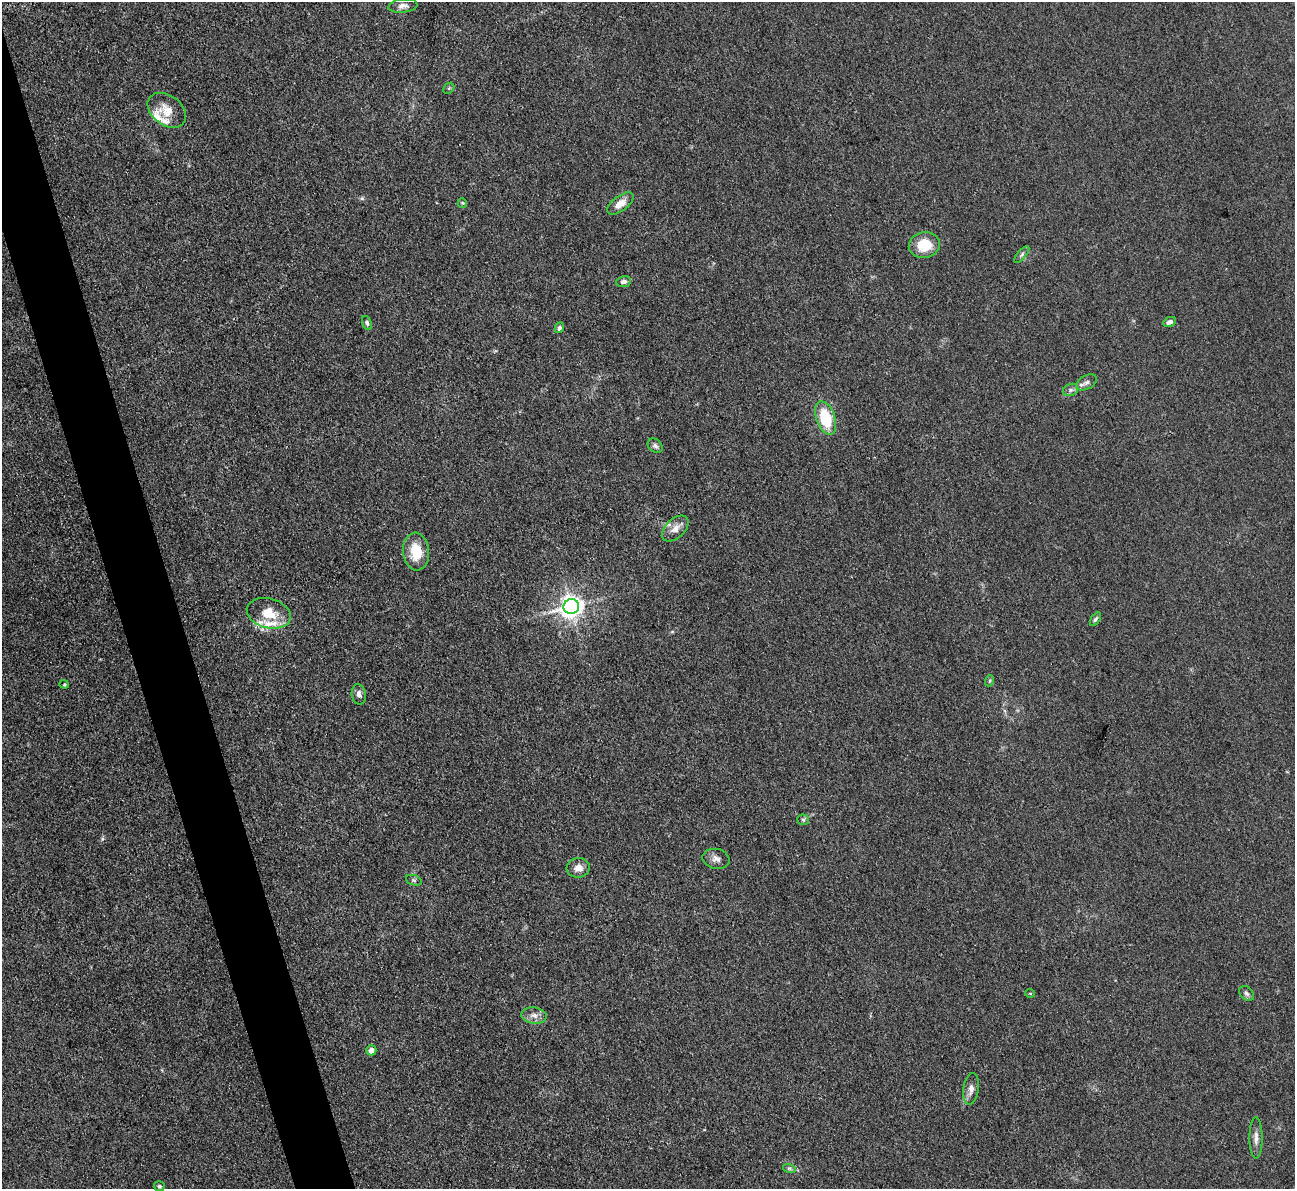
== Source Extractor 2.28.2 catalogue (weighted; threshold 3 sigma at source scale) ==
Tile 11 of 4 x 4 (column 3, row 3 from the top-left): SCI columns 2588-3880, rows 1454-2640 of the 5174 x 5158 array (HDU 1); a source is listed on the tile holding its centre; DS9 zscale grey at full resolution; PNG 1297 x 1191 px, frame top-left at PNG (2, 2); each listed source drawn as its Kron ellipse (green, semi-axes under 4 px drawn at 4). Shown black and unused: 4% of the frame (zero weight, under 3 of 4 exposures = <1% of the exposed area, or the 3 px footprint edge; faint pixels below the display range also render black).
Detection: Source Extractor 2.28.2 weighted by HDU 2 'WHT'; one run over the whole footprint, this tile lists its part. Background 0.0504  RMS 0.0051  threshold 0.0229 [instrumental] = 3 sigma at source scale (4.5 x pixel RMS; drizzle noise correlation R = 1.50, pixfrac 1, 0.05/0.05 arcsec/px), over >= 5 px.
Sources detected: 40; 5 inside a brighter listed object's ellipse — not listed separately; the other 35 listed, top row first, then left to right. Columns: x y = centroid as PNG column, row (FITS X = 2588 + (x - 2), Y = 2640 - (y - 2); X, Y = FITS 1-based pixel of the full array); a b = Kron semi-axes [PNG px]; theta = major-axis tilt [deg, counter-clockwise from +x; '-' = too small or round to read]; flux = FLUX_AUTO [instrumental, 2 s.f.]
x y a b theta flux
403 6 14 6 6 2.7
449 88 6 4 44 0.81
167 110 21 15 -37 7.9
462 203 5 4 - 0.58
620 203 15 7 37 5.6
924 245 15 13 12 13
1022 254 10 4 50 1.3
623 282 7 5 7 1.4
1170 322 7 4 24 1.9
367 323 7 4 -68 1
559 328 6 4 63 1.1
1087 382 11 7 28 2.1
1071 390 8 6 20 1.5
826 418 17 9 -71 22
655 446 8 6 -42 1.5
675 528 16 9 43 4.3
416 552 19 13 -84 14
571 607 8 7 - 410
269 613 22 15 -15 11
1095 619 8 4 57 1.1
989 681 6 3 70 0.67
64 684 4 4 - 0.53
359 694 10 7 -79 2.3
803 820 6 5 - 0.86
716 859 14 10 -12 3
578 868 11 10 - 3.6
414 880 8 5 -20 0.96
1030 993 5 3 - 0.43
1246 993 8 6 -44 1.3
534 1015 12 8 -9 3.2
371 1050 5 5 - 3.5
971 1089 16 7 81 3.2
1256 1138 21 6 -90 3.3
789 1168 6 4 -18 0.92
159 1186 5 5 - 0.9